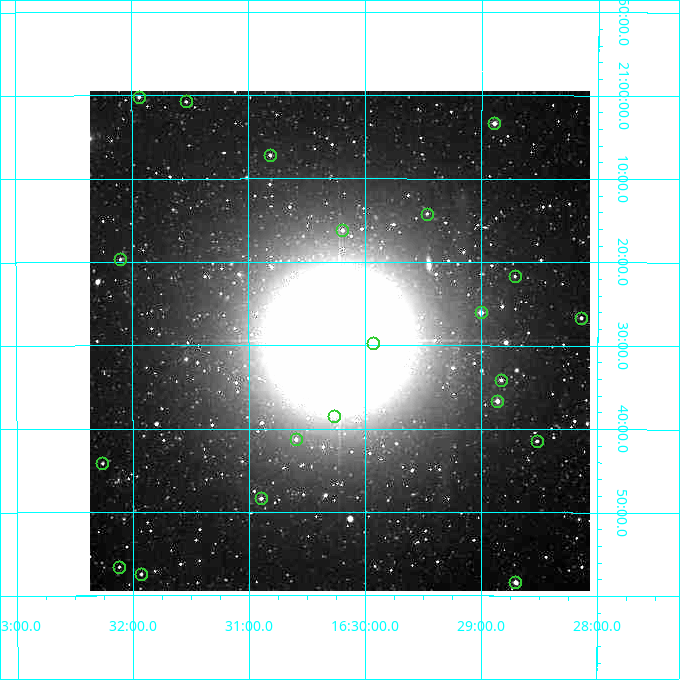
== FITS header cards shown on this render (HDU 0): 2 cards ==
NAXIS1  =                  500
NAXIS2  =                  500

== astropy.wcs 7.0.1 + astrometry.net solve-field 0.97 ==
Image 500 x 500 px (HDU 0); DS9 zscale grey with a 90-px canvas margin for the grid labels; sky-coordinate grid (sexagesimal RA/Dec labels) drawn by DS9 from the SOLVED WCS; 21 Tycho-2 reference stars matched to detected sources circled (green)
Header WCS: none
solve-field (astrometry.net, Tycho-2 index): SOLVED blind (the file carries no WCS)
Solved WCS: RA---TAN-SIP/DEC--TAN-SIP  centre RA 16:30:13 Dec +21:29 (247.55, +21.49 deg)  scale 7.2 arcsec/px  FOV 60.0' x 60.0'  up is -180 deg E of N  parity flipped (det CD > 0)
(file carries no celestial WCS; the grid is the blind solution)
Tycho-2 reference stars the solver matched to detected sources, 21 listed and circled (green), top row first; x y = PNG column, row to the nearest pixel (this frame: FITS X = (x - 90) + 1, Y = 500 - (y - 91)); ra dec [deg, ICRS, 3 dp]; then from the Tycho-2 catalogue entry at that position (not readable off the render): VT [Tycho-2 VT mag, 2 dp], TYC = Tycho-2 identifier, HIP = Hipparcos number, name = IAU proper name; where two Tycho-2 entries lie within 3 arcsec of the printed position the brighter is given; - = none
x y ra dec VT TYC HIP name
139 97 247.984 +21.003 10.97 1518-872-1 - -
186 101 247.884 +21.012 12.15 1518-432-1 - -
494 123 247.223 +21.056 10.01 1518-682-1 - -
270 155 247.703 +21.120 11.43 1518-726-1 - -
427 214 247.367 +21.237 11.56 1518-342-1 - -
342 230 247.549 +21.269 11.49 1518-610-1 - -
120 259 248.026 +21.327 11.74 1531-812-1 - -
515 276 247.179 +21.361 12.30 1518-1288-1 - -
481 312 247.251 +21.434 9.94 1518-1303-1 - -
581 318 247.036 +21.444 11.31 1518-1096-1 - -
373 343 247.482 +21.495 10.70 1518-966-1 - -
501 380 247.208 +21.569 11.05 1518-958-1 - -
497 401 247.215 +21.611 9.98 1518-773-1 - -
334 416 247.565 +21.642 11.40 1518-1012-1 - -
296 439 247.649 +21.688 11.39 1518-571-1 - -
537 441 247.129 +21.691 11.74 1518-1367-1 - -
102 463 248.065 +21.735 11.62 1531-478-1 - -
261 498 247.724 +21.806 11.09 1518-427-1 - -
119 567 248.030 +21.943 11.83 1531-657-1 - -
141 574 247.983 +21.957 11.57 1518-203-1 - -
515 582 247.175 +21.973 10.23 1518-803-1 - -